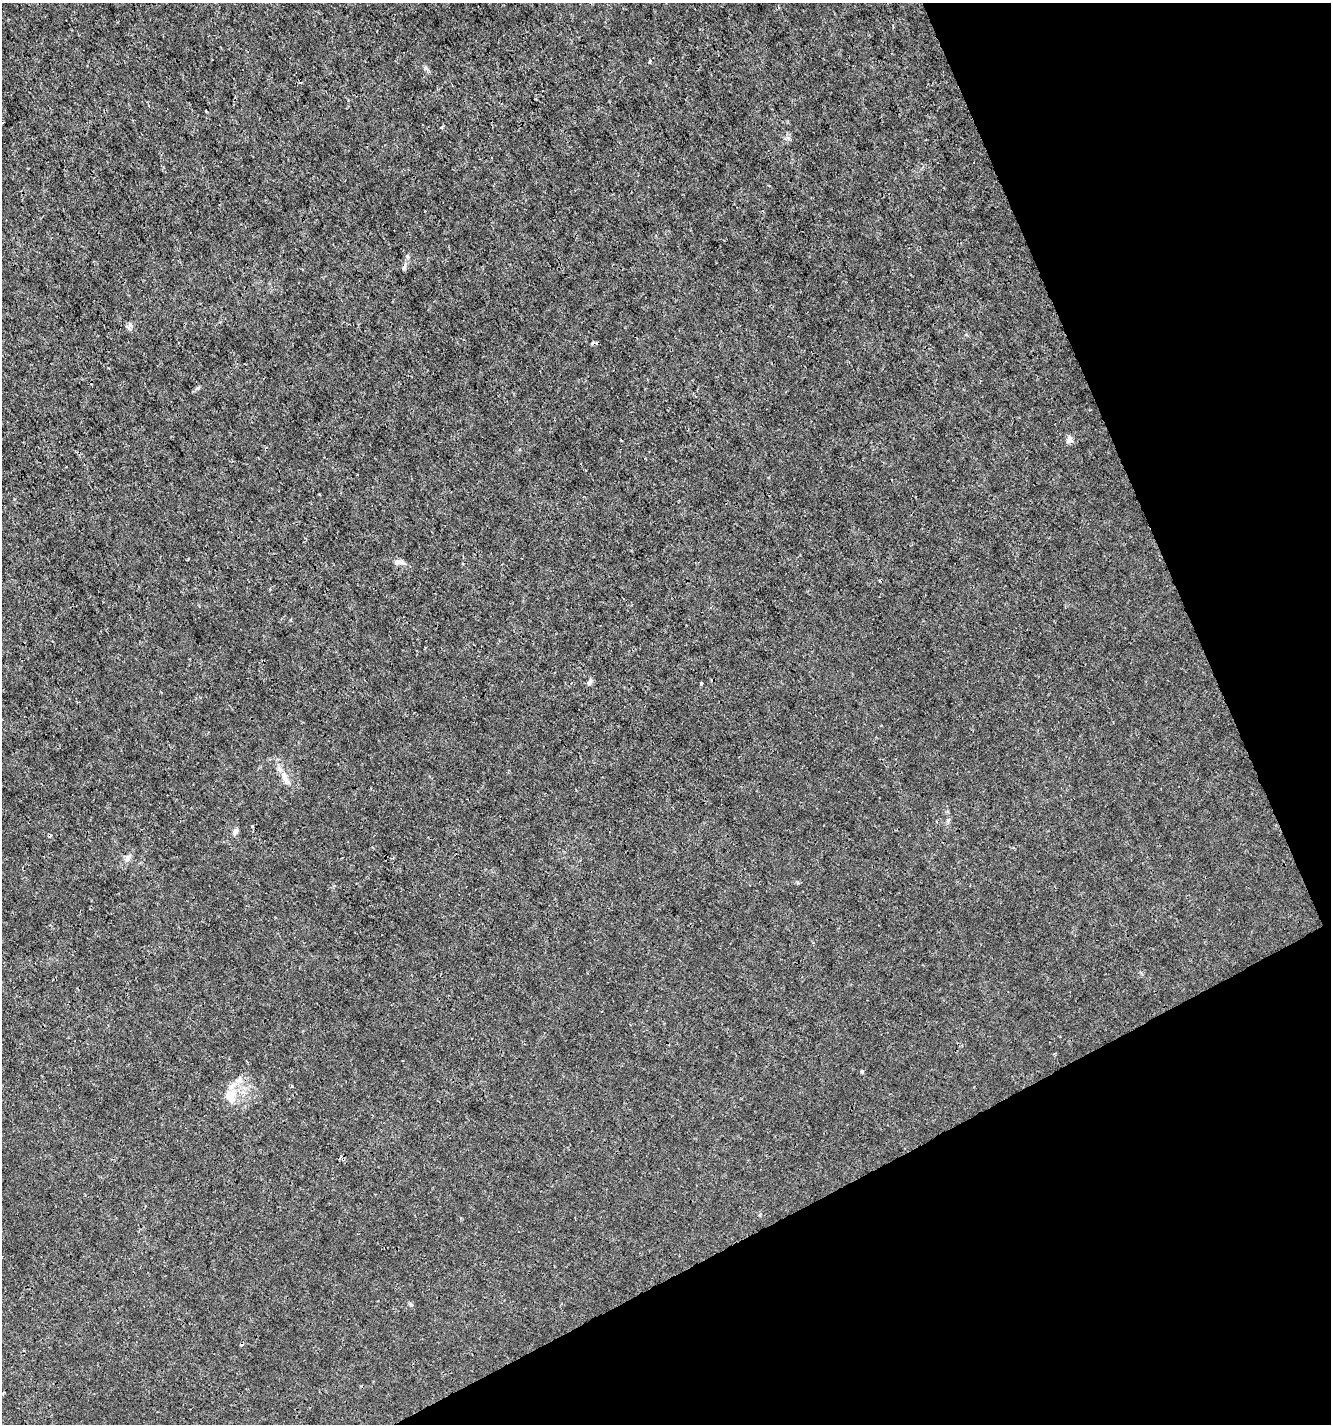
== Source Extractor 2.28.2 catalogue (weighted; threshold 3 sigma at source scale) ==
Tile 12 of 4 x 4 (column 4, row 3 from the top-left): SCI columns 4080-5408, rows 1426-2847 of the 5560 x 5690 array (HDU 1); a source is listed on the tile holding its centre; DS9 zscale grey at full resolution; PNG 1333 x 1426 px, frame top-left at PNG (2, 3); no overlay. Shown black and unused: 23% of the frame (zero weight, under 3 of 4 exposures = <1% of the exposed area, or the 3 px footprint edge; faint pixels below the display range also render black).
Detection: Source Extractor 2.28.2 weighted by HDU 2 'WHT'; one run over the whole footprint, this tile lists its part. Background 1.03e-04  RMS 9.4e-04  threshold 0.00422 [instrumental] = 3 sigma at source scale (4.5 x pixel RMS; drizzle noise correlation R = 1.50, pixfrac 1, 0.0396/0.0396 arcsec/px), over >= 5 px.
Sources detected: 19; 2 cosmic-ray / hot-pixel residue — not listed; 1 inside a brighter listed object's ellipse — not listed separately; the other 16 listed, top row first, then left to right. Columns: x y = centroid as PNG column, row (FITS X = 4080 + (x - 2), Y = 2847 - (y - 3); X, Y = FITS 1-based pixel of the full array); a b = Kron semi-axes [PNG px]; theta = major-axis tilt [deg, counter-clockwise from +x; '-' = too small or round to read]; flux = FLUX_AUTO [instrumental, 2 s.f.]
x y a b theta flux
650 61 4 4 - 0.16
442 127 4 3 - 0.16
404 268 8 5 63 0.24
130 324 7 6 - 0.24
593 343 5 4 - 0.29
1069 440 7 6 - 0.55
399 562 16 5 -4 0.41
590 682 9 5 53 0.24
701 683 4 3 - 0.12
285 778 22 7 -67 0.94
252 826 4 3 - 0.15
236 831 9 6 65 0.29
128 858 12 6 53 0.39
862 1071 4 4 - 0.15
240 1079 10 9 - 0.54
230 1096 17 13 -83 1.5
Overlapping masked pixels (flux is a lower limit): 1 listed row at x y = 593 343